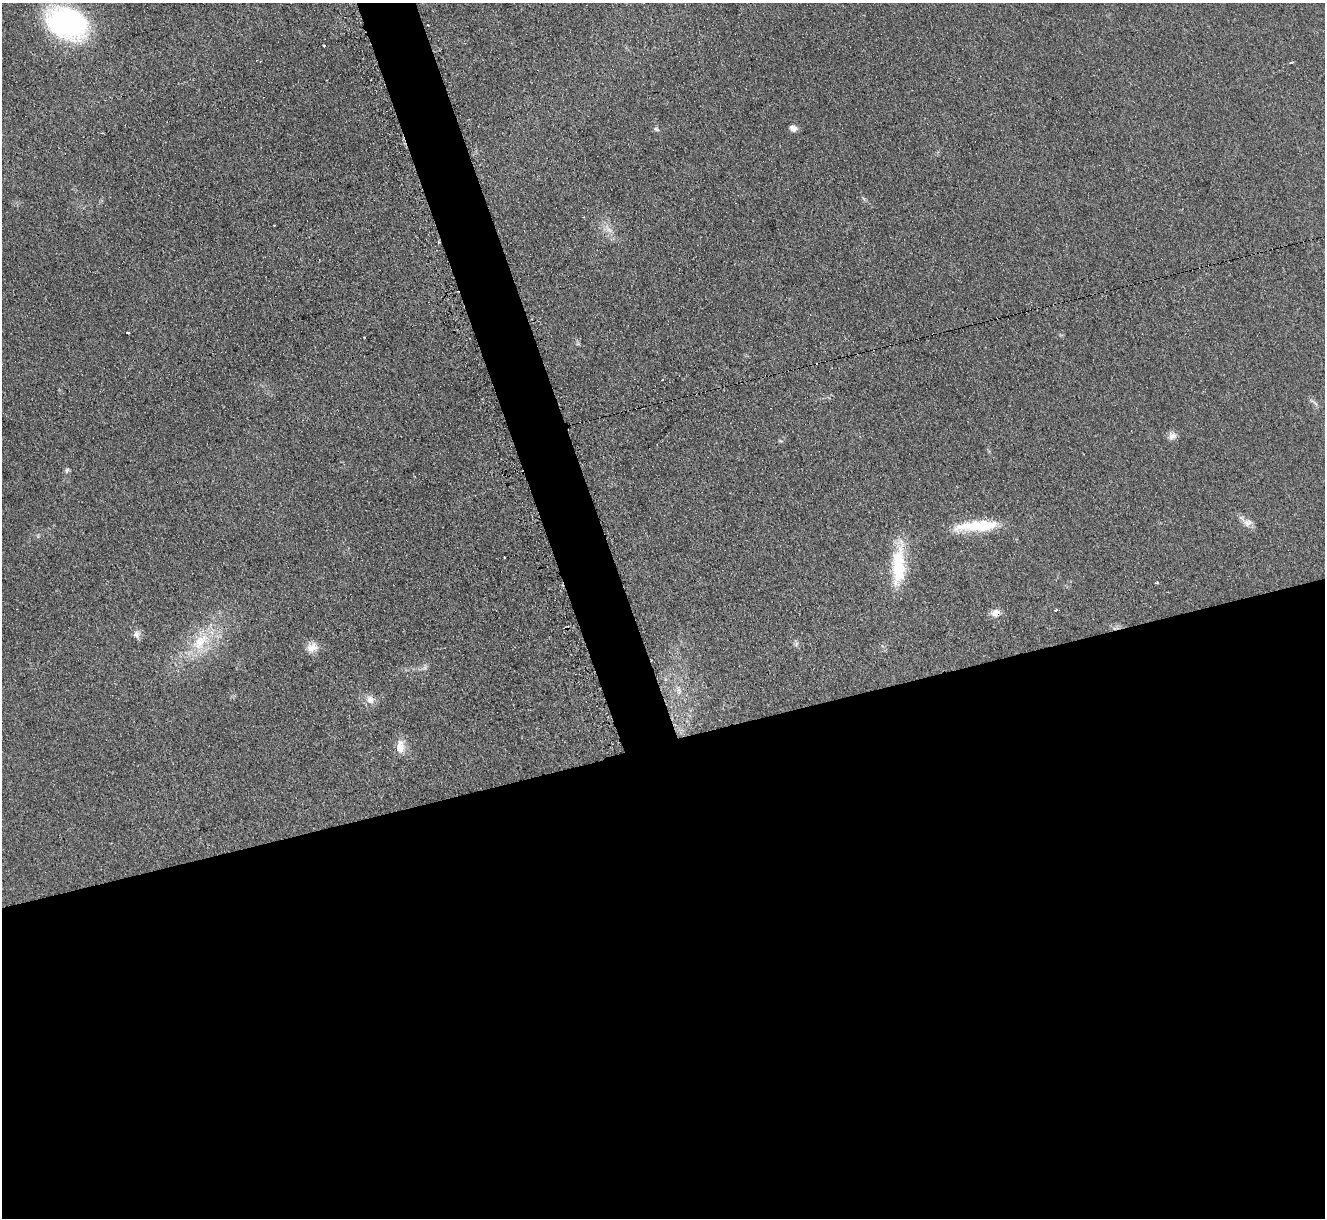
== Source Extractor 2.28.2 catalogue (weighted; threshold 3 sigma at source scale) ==
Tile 15 of 4 x 4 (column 3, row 4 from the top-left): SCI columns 2669-3991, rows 272-1487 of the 5321 x 5278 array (HDU 1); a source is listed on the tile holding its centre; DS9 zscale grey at full resolution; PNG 1327 x 1220 px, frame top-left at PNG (2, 3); no overlay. Shown black and unused: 42% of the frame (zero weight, under 2 of 3 exposures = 2% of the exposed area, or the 3 px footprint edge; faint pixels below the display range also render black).
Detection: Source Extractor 2.28.2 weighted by HDU 2 'WHT'; one run over the whole footprint, this tile lists its part. Background 0.133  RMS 0.013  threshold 0.0565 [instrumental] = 3 sigma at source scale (4.5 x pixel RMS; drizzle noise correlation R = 1.50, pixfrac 1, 0.05/0.05 arcsec/px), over >= 5 px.
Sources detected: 28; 5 cosmic-ray / hot-pixel residue — not listed; the other 23 listed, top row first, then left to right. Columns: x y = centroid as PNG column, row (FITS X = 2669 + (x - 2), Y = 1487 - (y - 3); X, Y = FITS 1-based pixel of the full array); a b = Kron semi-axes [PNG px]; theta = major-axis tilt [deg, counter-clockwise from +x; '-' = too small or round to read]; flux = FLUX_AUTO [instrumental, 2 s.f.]
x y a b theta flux
67 23 44 30 -22 210
324 45 3 3 - 2.7
1292 62 3 3 - 6.3
793 128 9 8 - 6.4
656 129 7 5 -19 2.5
274 225 3 2 - 2.3
609 230 9 4 -37 4.4
127 333 3 3 - 5.5
1172 436 10 10 - 6.6
67 470 6 5 - 2.4
1248 523 12 9 12 7.6
978 526 55 12 4 51
504 558 3 3 - 2.2
899 566 50 15 87 62
1156 583 4 2 - 1.3
1056 610 3 2 - 2.2
996 613 10 8 11 9.3
136 634 10 9 - 5.9
200 642 34 16 45 50
312 647 16 12 15 11
679 691 12 7 -80 7.2
370 700 12 10 -67 8.5
400 747 19 10 -88 13
Overlapping masked pixels (flux is a lower limit): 1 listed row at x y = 996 613